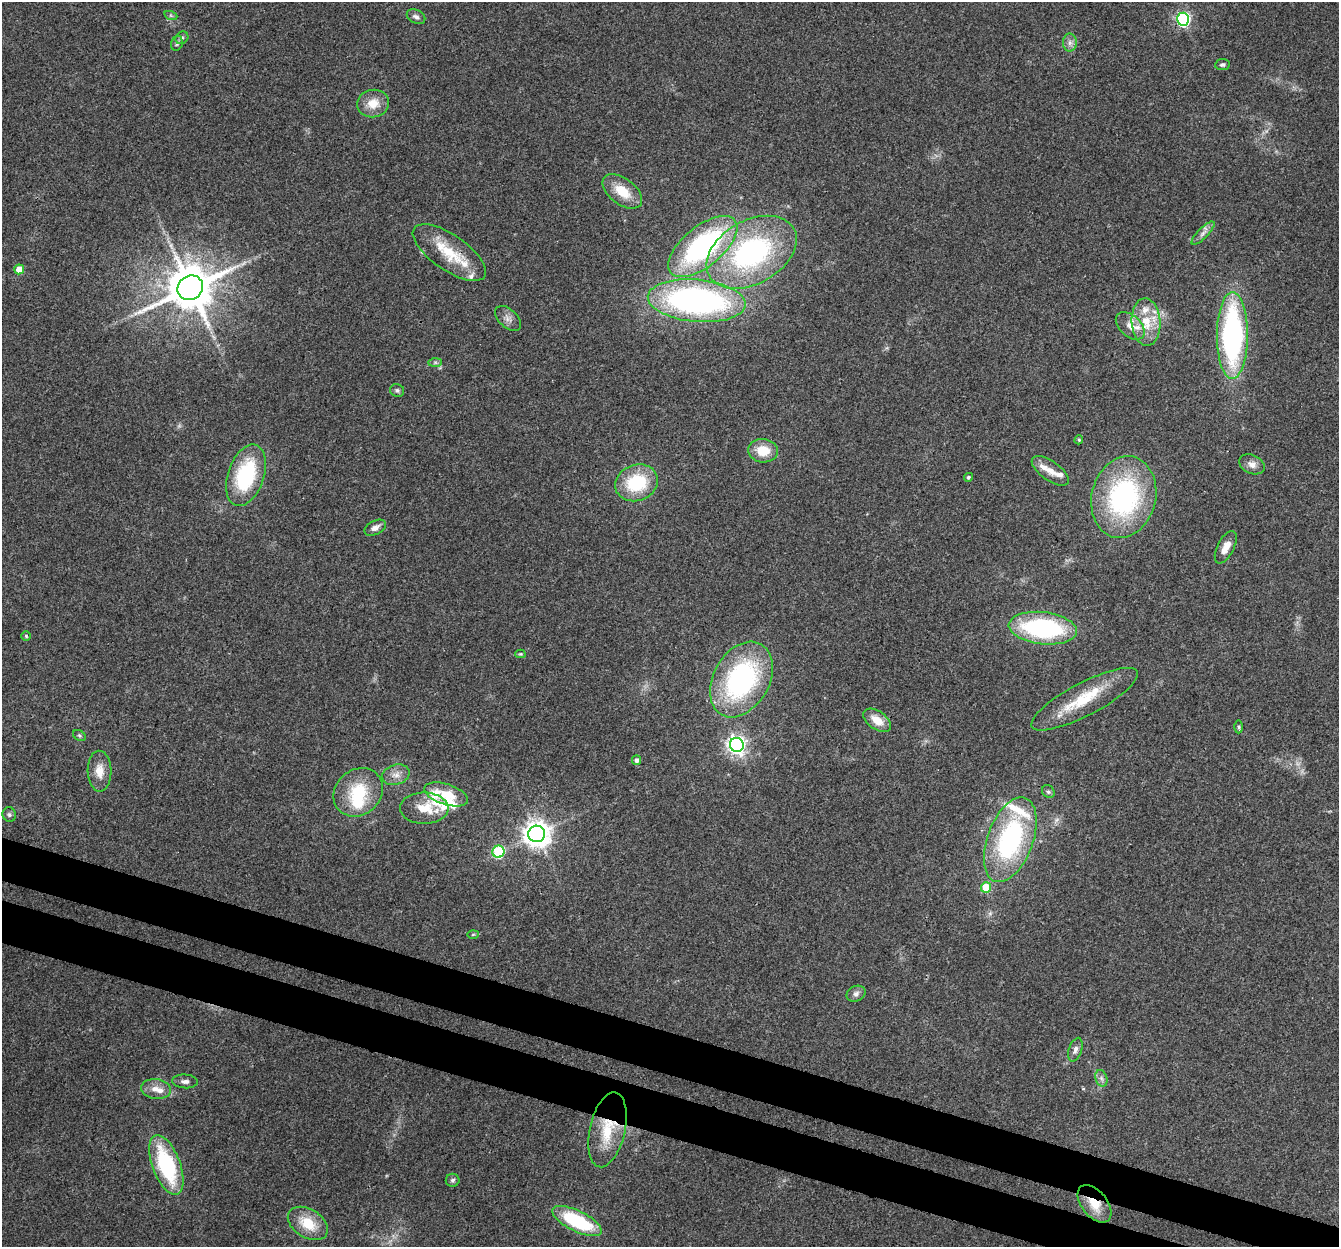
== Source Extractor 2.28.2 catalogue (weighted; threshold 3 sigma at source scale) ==
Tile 6 of 4 x 4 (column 2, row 2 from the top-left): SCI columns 1366-2702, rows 2825-4069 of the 5395 x 5585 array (HDU 1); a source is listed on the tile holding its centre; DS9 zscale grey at full resolution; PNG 1341 x 1249 px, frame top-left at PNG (2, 2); each listed source drawn as its Kron ellipse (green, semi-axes under 4 px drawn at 4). Shown black and unused: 6% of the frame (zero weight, under 3 of 4 exposures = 5% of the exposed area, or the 3 px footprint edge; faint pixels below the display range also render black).
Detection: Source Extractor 2.28.2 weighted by HDU 2 'WHT'; one run over the whole footprint, this tile lists its part. Background 0.0648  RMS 0.0041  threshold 0.0185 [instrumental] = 3 sigma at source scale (4.5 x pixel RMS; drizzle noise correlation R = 1.50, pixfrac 1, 0.0396/0.0396 arcsec/px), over >= 5 px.
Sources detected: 79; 1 too faint to see at this stretch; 1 inside a brighter object's white glare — neither listed nor drawn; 12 inside a brighter listed object's ellipse — not listed separately; the other 65 listed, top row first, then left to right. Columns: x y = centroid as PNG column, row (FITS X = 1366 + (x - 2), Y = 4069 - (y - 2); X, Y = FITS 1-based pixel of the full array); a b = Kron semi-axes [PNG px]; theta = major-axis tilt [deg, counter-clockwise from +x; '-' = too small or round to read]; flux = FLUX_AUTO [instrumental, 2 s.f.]
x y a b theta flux
171 16 6 4 -19 0.71
416 17 10 6 -26 1.6
1183 19 6 6 - 83
182 38 7 5 44 0.98
177 43 7 5 75 1
1070 43 9 7 89 1.8
1222 65 7 5 8 0.94
373 104 16 14 7 6.6
622 191 23 13 -37 10
1203 233 15 5 45 2.1
703 247 41 20 39 83
449 252 43 17 -34 17
752 252 48 31 29 80
19 269 5 5 - 6.3
190 288 13 12 - 1900
697 301 49 21 -5 140
508 318 15 9 -42 2.7
1146 322 24 14 -86 12
1130 326 17 10 -42 4.4
1232 335 43 15 90 94
435 362 7 4 0 0.81
397 390 7 6 - 0.94
1079 440 5 4 - 0.54
763 451 15 12 -6 8.9
1252 464 13 9 -23 2.8
1050 471 21 9 -35 4.6
246 475 32 18 71 38
968 477 4 4 - 0.77
636 483 22 18 21 22
1124 497 41 32 76 71
375 528 11 7 28 2
1226 547 17 8 63 4
1043 628 34 16 -6 60
26 636 5 4 - 0.55
520 654 5 4 - 0.47
741 679 40 28 60 74
1085 699 60 16 28 19
877 720 15 9 -36 6.2
1239 727 6 4 -90 0.68
79 736 7 5 -35 0.69
737 745 7 7 - 180
637 760 5 4 - 1.5
99 771 20 12 -88 5.8
396 775 14 10 17 3.4
358 792 26 22 41 21
1048 792 7 6 - 0.93
446 794 23 10 -18 8.6
424 808 24 15 -1 9.7
9 815 7 6 - 0.96
537 834 8 8 - 450
1010 840 44 22 70 68
498 852 6 6 - 34
986 887 5 5 - 14
473 934 6 4 2 0.53
856 994 10 7 24 1.8
1075 1050 12 6 71 1.9
1101 1078 8 6 -72 1.4
185 1081 13 7 -3 1.8
156 1089 15 10 -7 3.9
607 1130 38 17 77 16
166 1165 32 14 -69 41
453 1180 7 6 - 1
1094 1204 22 12 -51 8.9
577 1221 27 10 -26 32
308 1223 22 14 -32 11
Overlapping masked pixels (flux is a lower limit): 3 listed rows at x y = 449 252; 607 1130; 1094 1204